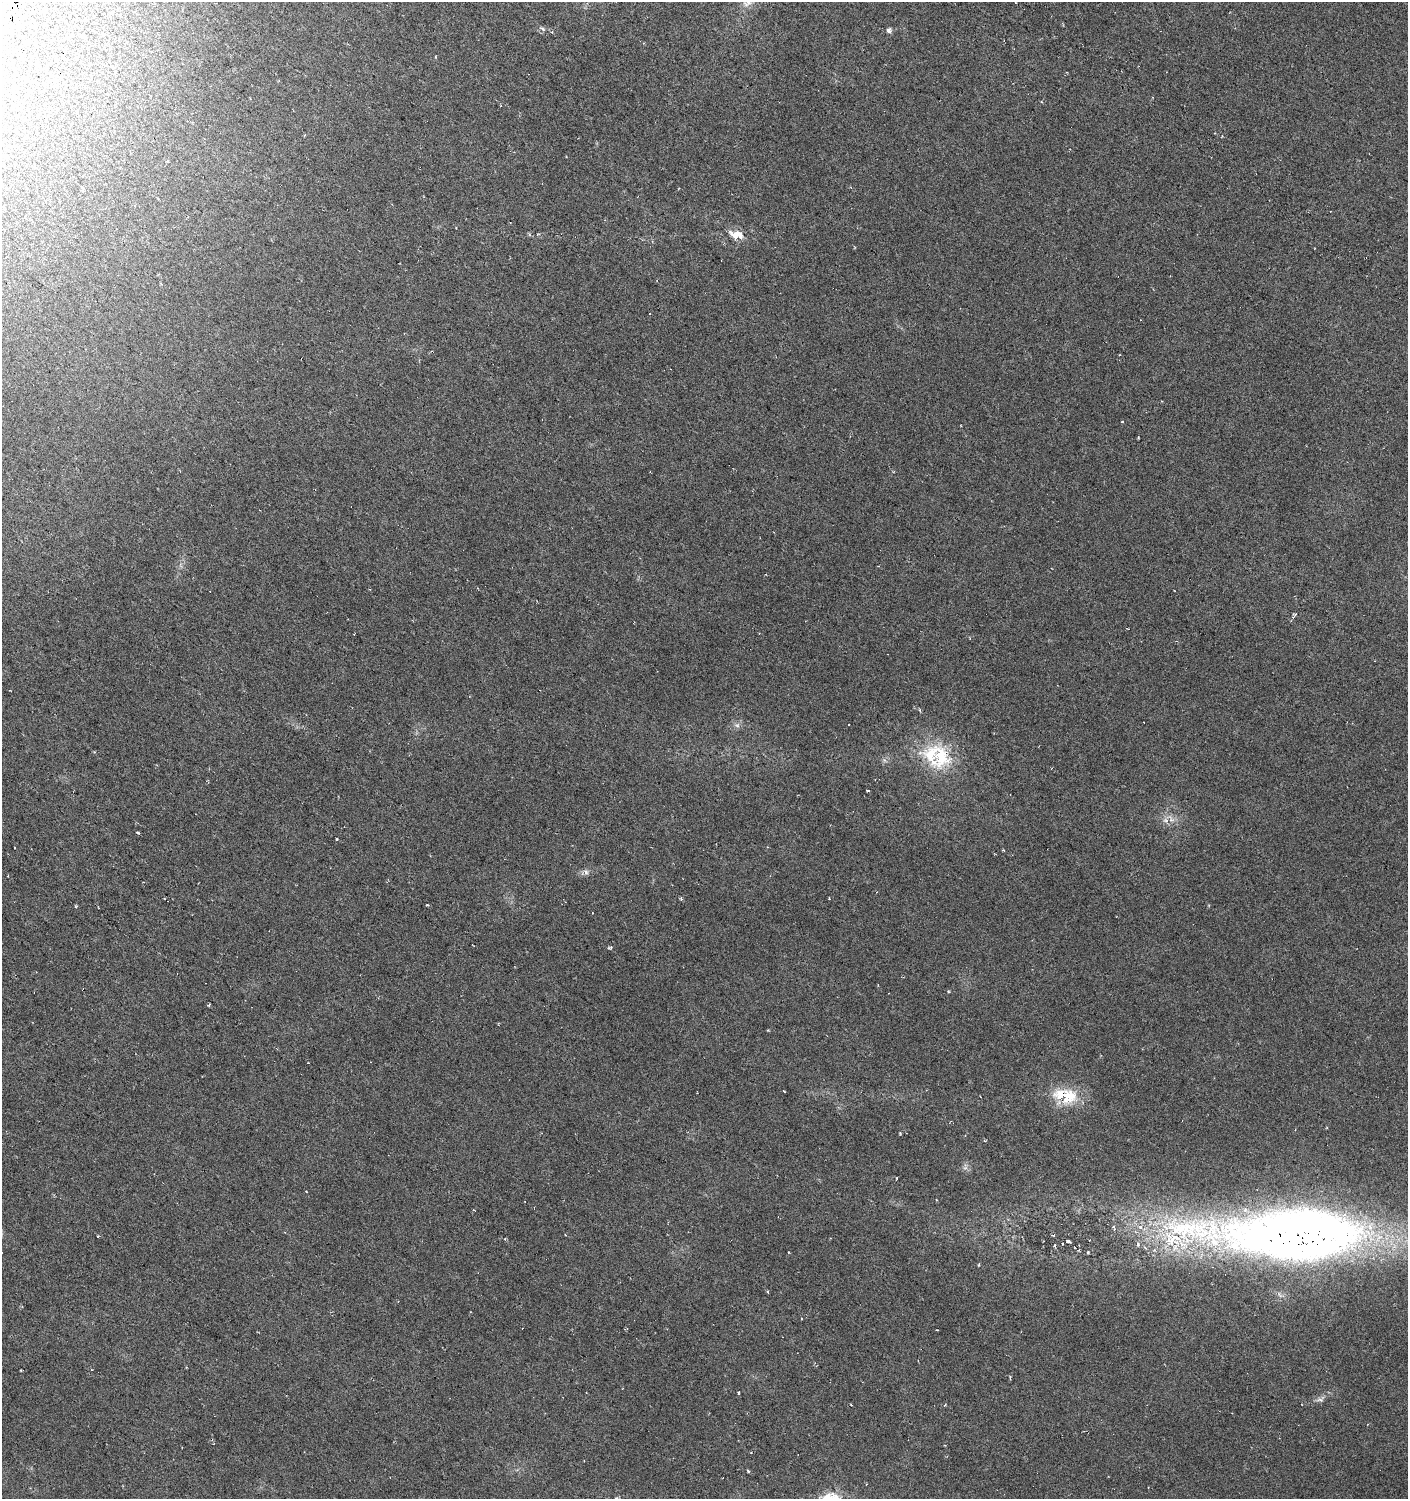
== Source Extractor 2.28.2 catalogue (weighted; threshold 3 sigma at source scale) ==
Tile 11 of 4 x 4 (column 3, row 3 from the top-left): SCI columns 3057-4462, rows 1498-2994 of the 6049 x 5994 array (HDU 1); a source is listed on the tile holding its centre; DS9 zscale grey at full resolution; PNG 1410 x 1501 px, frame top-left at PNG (2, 2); no overlay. Shown black and unused: <1% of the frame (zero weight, under 3 of 6 exposures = <1% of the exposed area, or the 3 px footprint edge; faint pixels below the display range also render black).
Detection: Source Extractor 2.28.2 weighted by HDU 2 'WHT'; one run over the whole footprint, this tile lists its part. Background 0.0157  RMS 0.0044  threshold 0.018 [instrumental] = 3 sigma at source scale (4.09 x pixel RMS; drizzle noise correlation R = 1.36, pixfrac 0.8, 0.0396/0.0396 arcsec/px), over >= 5 px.
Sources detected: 52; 1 too faint to see at this stretch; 5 cosmic-ray / hot-pixel residue — not listed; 5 inside a brighter listed object's ellipse — not listed separately; the other 41 listed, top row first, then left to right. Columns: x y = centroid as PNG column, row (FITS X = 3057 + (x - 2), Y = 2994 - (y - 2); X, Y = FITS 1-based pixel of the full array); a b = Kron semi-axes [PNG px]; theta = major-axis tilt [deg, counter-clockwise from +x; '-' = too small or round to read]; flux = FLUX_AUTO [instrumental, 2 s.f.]
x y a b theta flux
748 3 17 8 33 3.8
543 29 7 4 -32 0.65
889 30 6 5 - 1.3
739 235 11 6 -32 4.9
161 284 4 2 - 0.46
1141 320 2 2 - 0.31
1122 422 3 2 - 0.39
1295 614 7 3 1 0.54
920 710 5 3 - 0.42
737 725 6 6 - 1.1
940 757 34 25 82 22
884 760 7 4 -71 0.77
867 791 3 3 - 0.94
1166 820 9 7 -3 2.1
137 833 3 3 - 0.86
336 839 3 2 - 0.54
767 847 3 2 - 0.31
586 872 9 6 -69 1.3
681 899 4 3 - 0.56
592 913 2 2 - 0.21
610 948 7 3 4 0.52
948 992 4 3 - 0.38
209 1005 4 3 - 0.37
768 1030 3 3 - 0.36
784 1091 3 2 - 0.32
1066 1095 37 16 -6 15
306 1192 3 2 - 0.29
1053 1235 5 3 - 0.51
1293 1235 148 43 -1 590
1068 1241 4 3 - 1.1
1138 1244 8 5 82 1
1055 1245 5 3 - 0.39
789 1252 3 2 - 0.37
1088 1252 4 3 - 0.39
979 1265 4 3 - 0.44
738 1393 3 2 - 0.42
1320 1399 14 5 35 1.7
851 1405 4 2 - 0.27
748 1471 3 3 - 0.59
866 1484 3 2 - 0.28
616 1498 5 5 - 0.51
Isophote crosses this tile's border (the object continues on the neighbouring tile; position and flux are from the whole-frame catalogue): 3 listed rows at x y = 748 3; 1293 1235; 616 1498
Unlisted compact peaks at least as high as the median listed source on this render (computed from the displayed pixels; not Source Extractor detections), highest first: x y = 427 905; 900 1133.